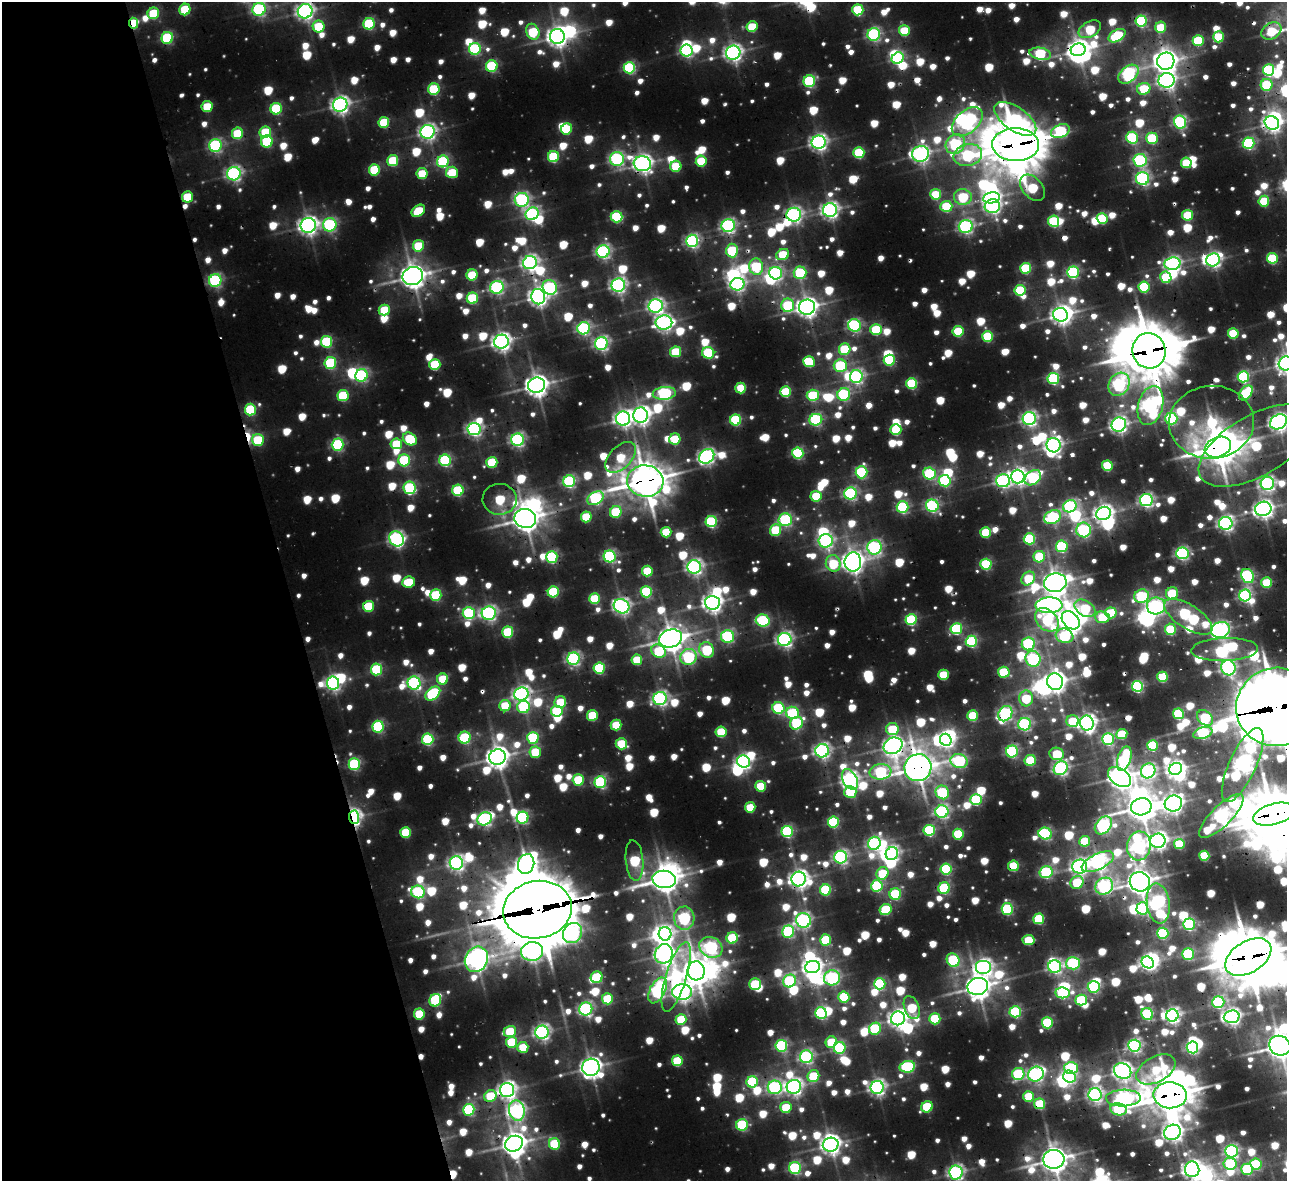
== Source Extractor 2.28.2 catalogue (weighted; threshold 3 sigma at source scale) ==
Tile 5 of 4 x 4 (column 1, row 2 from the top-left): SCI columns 439-1723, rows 2608-3786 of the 5580 x 5245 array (HDU 1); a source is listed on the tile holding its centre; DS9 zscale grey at full resolution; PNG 1289 x 1183 px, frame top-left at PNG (2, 2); each listed source drawn as its Kron ellipse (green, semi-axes under 4 px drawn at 4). Shown black and unused: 22% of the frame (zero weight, under 2 of 3 exposures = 11% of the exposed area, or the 3 px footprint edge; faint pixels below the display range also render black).
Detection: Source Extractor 2.28.2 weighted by HDU 2 'WHT'; one run over the whole footprint, this tile lists its part. Background 0.0879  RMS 0.03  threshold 0.134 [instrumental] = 3 sigma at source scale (4.5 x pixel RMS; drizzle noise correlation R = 1.50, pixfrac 1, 0.05/0.05 arcsec/px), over >= 5 px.
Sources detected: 1498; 23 too faint to see at this stretch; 92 inside a brighter object's white glare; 8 cosmic-ray / hot-pixel residue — neither listed nor drawn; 7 inside a brighter listed object's ellipse — not listed separately; of the other 1368, all 500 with FLUX_AUTO >= 201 (the completeness limit of this list) listed and drawn (868 fainter detections not listed), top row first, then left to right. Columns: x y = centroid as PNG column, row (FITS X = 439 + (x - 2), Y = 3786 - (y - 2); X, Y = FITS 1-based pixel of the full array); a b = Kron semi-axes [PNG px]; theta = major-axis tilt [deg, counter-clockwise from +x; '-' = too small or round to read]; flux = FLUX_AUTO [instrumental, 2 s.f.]
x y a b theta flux
185 9 6 5 - 290
259 9 6 6 - 920
858 10 5 5 - 410
305 11 7 7 - 1800
153 13 6 5 - 270
1141 21 5 5 - 680
134 23 5 4 - 310
369 24 6 5 - 510
319 26 6 6 - 270
752 27 5 5 - 230
1161 27 5 5 - 210
1090 29 12 7 29 300
904 31 5 5 - 230
1271 31 11 7 33 260
533 32 8 6 -66 280
874 34 6 6 - 880
557 36 7 7 - 2800
1117 36 9 5 31 390
1218 37 5 5 - 270
167 38 6 5 - 540
1198 41 5 5 - 390
475 49 6 6 - 640
687 50 6 6 - 860
1078 50 7 6 - 3300
733 53 7 7 - 1900
1040 54 11 6 -10 510
898 58 6 5 - 680
1166 61 9 8 - 4200
492 66 6 5 - 500
629 68 6 5 - 590
1268 70 5 5 - 550
1128 74 11 7 40 890
1166 80 8 7 - 1700
809 81 6 5 - 600
1267 85 6 6 - 390
434 89 6 5 - 440
1144 89 7 6 - 260
340 105 7 7 - 1900
207 106 5 5 - 210
276 109 6 5 - 430
1015 119 24 12 -35 560
384 122 5 5 - 250
967 122 18 11 41 1600
1180 122 6 6 - 900
1272 123 7 6 - 2100
567 129 6 5 - 220
1060 131 10 6 21 690
265 132 6 5 - 250
428 132 7 7 - 1600
237 133 6 5 - 270
1132 138 6 6 - 550
1152 138 5 5 - 380
267 141 6 5 - 400
819 142 7 6 - 1700
1249 143 6 5 - 640
955 144 10 9 - 780
1016 145 23 16 -1 13000
215 146 6 6 - 840
859 153 5 5 - 370
921 154 8 8 - 1900
968 155 14 11 14 690
553 157 5 5 - 430
617 159 7 7 - 960
1140 160 6 6 - 820
393 161 5 5 - 280
443 161 6 6 - 600
701 161 5 5 - 290
1186 163 5 5 - 210
642 164 9 7 -16 2200
676 166 5 5 - 230
374 170 5 5 - 350
452 172 6 6 - 210
422 173 5 5 - 210
234 174 7 6 - 1300
1143 179 6 6 - 1100
1032 188 15 10 -48 360
936 194 5 5 - 280
187 197 6 5 - 230
963 197 9 8 - 320
991 198 8 5 9 1400
522 200 7 7 - 1000
1264 201 5 5 - 240
946 206 6 5 - 310
992 206 8 7 - 1200
830 210 7 6 - 1800
418 211 7 5 37 230
532 214 7 6 - 1000
794 215 7 7 - 1400
1188 215 5 5 - 280
617 217 6 5 - 480
1102 218 5 5 - 330
1054 221 5 5 - 450
308 225 7 7 - 2200
330 225 7 6 - 670
728 226 7 6 - 1200
966 226 7 6 - 1100
692 241 6 6 - 1100
418 246 6 5 - 240
603 251 6 6 - 1100
732 251 7 6 - 380
783 254 6 5 - 240
1272 258 5 5 - 360
1213 260 7 6 - 1500
530 263 7 6 - 1600
1172 264 8 6 5 1400
756 267 8 7 - 440
1026 268 5 5 - 390
1073 272 6 5 - 740
776 273 6 6 - 850
800 273 6 6 - 430
472 275 5 5 - 250
413 276 10 9 - 4300
1166 277 6 5 - 280
215 281 6 6 - 840
737 284 7 6 - 1100
618 285 7 6 - 1400
497 287 7 6 - 940
550 287 7 7 - 700
1144 287 5 5 - 400
1020 290 5 5 - 380
538 297 8 7 - 2200
472 298 6 5 - 380
788 305 6 6 - 380
656 306 7 6 - 1400
807 307 8 7 - 2900
384 310 5 5 - 230
1060 315 7 7 - 2300
664 323 8 7 - 1600
854 325 6 6 - 850
584 328 6 6 - 950
876 330 5 5 - 300
958 331 5 5 - 300
1233 333 5 5 - 270
987 336 5 5 - 340
326 342 6 5 - 460
501 342 7 7 - 2300
601 344 6 6 - 1200
845 349 6 5 - 300
1149 351 18 16 -70 13000
676 352 5 5 - 240
708 353 6 5 - 470
889 360 5 5 - 370
809 362 6 5 - 290
330 363 6 5 - 450
1286 363 7 7 - 2500
435 365 5 5 - 320
840 366 6 6 - 490
361 375 6 6 - 830
856 377 6 6 - 1100
1243 377 5 5 - 650
1053 379 5 5 - 590
912 383 5 5 - 420
1119 384 12 10 60 990
537 385 8 7 - 3600
741 388 5 5 - 210
786 392 5 5 - 300
664 393 11 6 5 960
1246 393 8 5 50 400
844 394 6 6 - 670
813 395 6 5 - 360
343 396 5 5 - 330
1151 405 20 12 75 2200
250 410 6 5 - 410
641 415 7 7 - 2200
623 419 7 7 - 1700
1029 419 6 6 - 1400
1171 419 6 6 - 610
736 420 5 5 - 480
816 420 6 6 - 750
1212 422 42 36 4 610
1279 422 9 7 32 2300
1119 424 7 7 - 1600
474 429 6 6 - 1300
896 430 5 5 - 320
410 439 7 5 -35 270
675 439 5 5 - 220
258 440 6 6 - 290
517 440 6 6 - 1100
396 444 5 5 - 220
338 445 6 6 - 700
1054 445 7 7 - 1600
1256 446 64 30 30 730
1218 447 14 9 22 7500
798 453 5 5 - 570
707 456 8 6 41 1500
620 457 19 11 46 220
404 460 6 6 - 460
445 460 6 6 - 630
492 462 5 5 - 290
1107 466 5 5 - 310
861 472 6 6 - 600
929 473 6 6 - 550
1018 477 7 6 - 1800
1033 478 9 6 38 530
569 481 6 6 - 790
645 481 18 15 -5 8600
945 481 6 5 - 630
1003 481 7 6 - 1100
1267 483 7 6 - 1400
410 488 6 6 - 570
458 490 5 5 - 470
850 493 6 6 - 930
816 496 5 5 - 230
596 498 9 6 31 750
500 499 17 15 -1 300
1146 500 6 6 - 1200
932 506 6 6 - 840
1070 506 7 6 - 850
902 507 6 6 - 580
1263 509 8 7 - 2300
616 512 6 5 - 310
1104 514 7 6 - 2300
586 517 5 5 - 260
1053 517 9 6 24 710
525 518 11 9 -12 5000
785 520 7 6 - 740
711 522 5 5 - 570
1226 523 7 6 - 1500
776 530 6 5 - 340
1084 530 7 7 - 800
666 532 5 5 - 220
986 532 5 5 - 270
396 539 8 7 - 1300
1029 539 5 5 - 500
826 541 7 6 - 1100
1062 546 6 5 - 540
874 547 7 7 - 1100
1182 553 6 6 - 1000
610 556 6 6 - 900
552 557 6 5 - 660
1039 557 6 5 - 280
853 562 9 8 - 3400
833 563 8 7 - 230
986 564 5 5 - 470
694 567 7 6 - 1500
647 571 5 5 - 260
1248 576 7 6 - 720
1028 578 7 6 - 210
409 582 6 5 - 200
1267 582 5 5 - 240
1055 583 11 9 10 4100
553 592 5 5 - 410
646 592 5 5 - 480
1172 593 6 6 - 300
436 595 6 5 - 440
1245 595 6 6 - 910
1142 596 7 6 - 600
594 599 5 5 - 260
712 603 7 7 - 2500
1049 605 13 8 2 2400
368 606 5 5 - 270
622 606 8 7 - 1600
1156 606 9 8 - 1100
1085 608 11 7 -31 330
469 613 6 6 - 570
489 613 7 6 - 1300
1111 613 5 5 - 260
1102 617 7 6 - 210
1188 617 28 12 -32 1100
763 620 7 6 - 560
911 620 5 5 - 510
1047 620 13 9 -44 360
1071 620 10 7 -46 4300
956 629 5 5 - 510
1170 629 6 5 - 330
1220 630 9 8 - 1600
508 632 5 5 - 380
727 636 6 6 - 750
1065 636 9 7 -18 500
671 638 11 9 15 4500
785 639 7 6 - 1500
971 641 6 5 - 600
1028 644 6 6 - 740
707 650 8 7 - 400
1225 650 33 11 2 890
659 651 7 6 - 330
688 657 8 7 - 670
573 659 6 6 - 1100
1033 659 8 7 - 750
637 660 5 5 - 200
599 668 5 5 - 440
1228 668 8 7 - 1100
376 669 6 5 - 440
1004 672 6 5 - 290
943 675 5 5 - 230
1163 677 5 5 - 330
443 679 5 5 - 200
1055 682 8 8 - 3100
333 683 6 6 - 1500
414 683 6 6 - 980
1137 686 5 5 - 730
433 694 8 5 39 550
521 694 7 6 - 1700
660 698 7 6 - 1300
1026 698 8 7 - 270
560 702 6 5 - 220
505 706 5 5 - 220
523 707 6 6 - 420
1277 707 40 39 - 26000
778 708 6 6 - 530
557 711 6 5 - 400
792 713 6 6 - 490
1005 714 8 6 56 1000
1178 714 5 5 - 380
592 715 5 5 - 270
973 716 5 5 - 250
1205 718 9 7 -41 430
1073 721 6 6 - 260
796 723 7 6 - 410
1087 723 7 7 - 2200
1024 724 6 6 - 900
616 725 5 5 - 220
378 727 6 5 - 630
892 729 6 6 - 240
721 732 5 5 - 270
1203 733 10 5 16 650
1122 734 5 5 - 210
465 738 6 6 - 400
533 738 6 6 - 510
428 739 6 5 - 560
1108 739 6 6 - 690
946 740 6 5 - 1300
621 744 6 5 - 280
1152 745 5 5 - 400
893 746 10 8 25 2400
822 751 7 6 - 1400
1012 751 6 6 - 780
535 752 6 5 - 220
1057 754 7 6 - 240
497 757 8 7 - 3500
1124 759 13 6 73 580
1030 760 6 5 - 250
959 761 8 7 - 790
743 762 6 6 - 1200
354 764 6 5 - 600
1243 765 40 13 65 3100
918 768 13 13 - 6000
1061 768 7 6 - 1300
1176 769 7 5 33 1600
1148 771 7 7 - 1000
880 772 11 7 7 570
1119 777 13 8 -36 3100
850 779 11 7 -62 1600
578 780 5 5 - 310
600 782 6 6 - 680
761 786 5 5 - 210
850 792 6 6 - 330
942 792 7 6 - 370
976 800 5 5 - 460
1173 803 9 8 - 2300
750 807 5 5 - 200
1141 807 10 8 12 5500
942 812 6 6 - 1100
1274 814 21 10 16 13000
1221 816 29 10 45 1900
354 817 7 5 -86 1500
522 818 6 6 - 720
485 819 7 6 - 1100
833 822 5 5 - 490
1103 825 10 7 49 1000
929 830 5 5 - 540
787 831 5 5 - 630
406 832 5 5 - 240
958 834 5 5 - 330
1045 834 7 6 - 720
1085 841 5 5 - 230
1158 841 8 7 - 1900
874 843 7 6 - 980
1179 844 5 5 - 230
1139 846 14 11 83 1400
892 854 6 6 - 1200
1204 856 5 5 - 270
841 857 6 6 - 1100
634 860 20 8 -85 410
1098 862 17 8 25 1800
456 863 7 6 - 1500
526 864 10 8 74 2100
1013 866 5 5 - 280
1080 866 7 7 - 1500
946 869 5 5 - 500
1046 872 6 6 - 630
882 873 6 5 - 220
664 879 12 8 -6 4300
799 879 7 7 - 2200
1077 882 7 6 - 250
1140 882 10 9 - 4300
877 886 6 5 - 580
1104 886 9 8 - 1100
944 888 6 5 - 520
825 890 5 5 - 420
418 892 7 6 - 710
895 894 6 5 - 430
1158 903 20 11 -82 1200
1142 908 6 6 - 520
1007 909 6 5 - 580
537 910 34 28 11 32000
886 910 6 5 - 330
684 918 11 10 - 850
1039 919 5 5 - 340
803 920 7 7 - 1200
1189 924 6 5 - 740
788 932 6 6 - 740
572 933 10 9 - 1300
1163 933 5 5 - 490
665 934 7 6 - 1400
732 938 6 5 - 320
826 940 5 5 - 340
1028 940 6 5 - 200
711 947 12 10 -30 1000
532 952 11 9 10 2200
664 954 10 9 - 2200
1188 954 6 6 - 470
1248 957 25 15 32 14000
476 959 13 11 59 3700
953 960 7 6 - 450
1148 962 6 5 - 1500
1073 963 7 6 - 650
813 967 7 6 - 2400
984 967 8 7 - 1600
1055 967 6 6 - 1100
696 971 9 8 - 5100
597 977 6 5 - 320
676 977 36 10 73 550
832 978 8 7 - 920
790 981 7 6 - 630
755 984 6 6 - 340
880 984 6 5 - 590
978 987 10 8 12 4400
1094 987 6 5 - 650
657 990 14 7 63 900
682 992 10 8 -1 2000
1063 993 7 5 -8 490
844 997 5 5 - 340
607 999 5 5 - 260
435 1000 6 5 - 500
1081 1000 5 5 - 400
1218 1002 6 6 - 720
912 1008 12 7 -69 240
586 1009 6 6 - 1100
1015 1012 5 5 - 580
821 1013 6 5 - 660
419 1014 5 5 - 250
1147 1014 6 5 - 590
1172 1015 6 6 - 1500
1232 1017 8 6 5 1800
898 1018 7 7 - 2200
681 1019 5 5 - 230
935 1019 5 5 - 330
1047 1023 5 5 - 470
875 1029 6 6 - 400
510 1032 6 5 - 240
542 1032 7 6 - 1500
511 1042 6 5 - 260
831 1042 6 5 - 240
781 1046 6 6 - 710
1134 1046 6 6 - 1200
1280 1046 11 9 -25 4300
523 1047 5 5 - 200
1192 1047 6 5 - 980
840 1048 6 5 - 600
806 1057 6 6 - 1000
677 1061 5 5 - 290
591 1067 9 8 - 2900
907 1067 8 5 9 570
1071 1068 7 6 - 510
1156 1069 21 12 29 250
1123 1071 9 7 -31 2200
1018 1074 6 6 - 470
1036 1074 8 7 - 1200
813 1076 6 5 - 240
1069 1077 6 6 - 700
752 1082 6 5 - 470
775 1087 7 7 - 1000
794 1087 7 7 - 1800
877 1087 6 6 - 1700
507 1090 7 7 - 2000
1095 1095 6 6 - 1300
1170 1095 16 13 -2 9100
490 1096 6 5 - 200
1029 1096 5 5 - 210
1123 1098 17 8 2 1300
1040 1104 5 5 - 270
786 1107 5 5 - 210
927 1107 6 5 - 330
1118 1109 8 6 -11 480
469 1110 6 5 - 620
517 1111 10 8 -78 1500
742 1125 6 5 - 530
1172 1132 8 7 - 2100
514 1144 9 7 25 4000
554 1144 6 5 - 370
831 1145 8 7 - 2600
1231 1151 6 6 - 1100
1054 1159 10 9 - 4600
1230 1164 6 5 - 370
1256 1164 6 5 - 400
795 1168 6 6 - 670
1192 1169 8 7 - 2300
1247 1169 6 5 - 480
956 1173 7 6 - 1500
Overlapping masked pixels (flux is a lower limit): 35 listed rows (the first 20) at x y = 305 11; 1141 21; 134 23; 1271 31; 1078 50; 1166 61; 1016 145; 642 164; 794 215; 413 276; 215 281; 1149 351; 1286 363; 1218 447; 645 481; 500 499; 1065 636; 1225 650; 1277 707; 1057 754
Isophote crosses this tile's border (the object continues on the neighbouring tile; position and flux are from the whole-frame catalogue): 12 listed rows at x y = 259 9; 305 11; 1272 123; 1286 363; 1279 422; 1277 707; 1274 814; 1248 957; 1280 1046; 1054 1159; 1192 1169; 956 1173